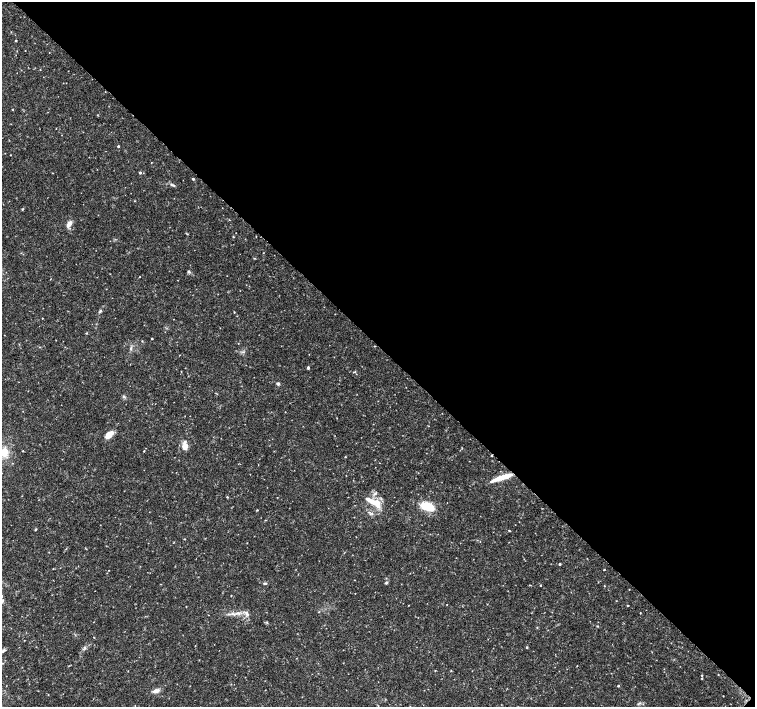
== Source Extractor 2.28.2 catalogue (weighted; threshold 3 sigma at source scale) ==
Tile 8 of 4 x 4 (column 4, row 2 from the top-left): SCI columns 4519-6024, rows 2977-4385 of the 6033 x 6019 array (HDU 1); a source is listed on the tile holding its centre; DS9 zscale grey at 2 x 2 block average (1 PNG px = mean of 2 x 2 image px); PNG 757 x 709 px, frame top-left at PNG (2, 2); no overlay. Shown black and unused: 49% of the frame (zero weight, under 3 of 4 exposures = <1% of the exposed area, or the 3 px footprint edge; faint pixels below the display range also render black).
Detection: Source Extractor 2.28.2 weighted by HDU 2 'WHT'; one run over the whole footprint, this tile lists its part. Background 0.0374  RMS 0.0037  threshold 0.0167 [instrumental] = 3 sigma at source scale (4.5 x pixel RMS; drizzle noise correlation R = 1.50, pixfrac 1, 0.0396/0.0396 arcsec/px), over >= 5 px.
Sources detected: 73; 1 cosmic-ray / hot-pixel residue — not listed; the other 72 listed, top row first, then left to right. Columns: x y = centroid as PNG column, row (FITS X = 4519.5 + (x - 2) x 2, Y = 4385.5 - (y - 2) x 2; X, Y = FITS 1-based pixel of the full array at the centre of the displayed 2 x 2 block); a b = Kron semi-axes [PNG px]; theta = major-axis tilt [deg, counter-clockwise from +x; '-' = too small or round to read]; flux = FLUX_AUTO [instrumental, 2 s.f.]
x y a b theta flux
16 40 2 2 - 0.89
40 70 2 2 - 0.41
12 109 2 2 - 0.64
118 146 2 2 - 1.4
10 155 2 2 - 0.41
140 173 3 3 - 1.3
193 179 2 2 - 1.5
172 185 8 3 -27 1.8
134 201 3 2 - 0.37
222 208 2 2 - 0.23
22 209 3 3 - 0.66
229 220 2 2 - 0.31
69 224 7 4 56 5.2
263 253 2 2 - 0.33
188 272 4 3 - 1.2
140 276 2 2 - 0.32
100 311 4 3 - 1.1
42 318 2 2 - 0.39
173 319 2 2 - 0.25
86 333 3 2 - 0.53
152 338 2 2 - 0.74
374 346 2 2 - 0.46
131 348 5 3 - 1.5
308 368 2 2 - 2.9
355 372 3 3 - 0.8
278 384 4 3 - 1.7
124 396 4 3 - 0.97
108 435 10 6 40 8.4
185 445 10 6 -88 6.1
23 451 2 2 - 0.46
144 451 2 2 - 0.58
4 452 9 9 - 13
345 457 2 2 - 0.48
502 477 24 4 18 14
227 497 3 2 - 0.6
371 501 23 6 -28 12
427 506 10 5 -17 32
257 510 3 2 - 0.53
372 513 3 3 - 1.1
265 520 3 2 - 0.44
35 530 3 3 - 0.62
509 530 3 2 - 0.52
184 539 2 2 - 0.45
85 548 4 2 - 0.51
560 564 2 2 - 1.2
53 569 2 2 - 0.38
109 570 2 2 - 0.32
604 570 2 2 - 0.52
265 583 5 3 - 1.2
386 583 4 3 - 1
529 585 2 2 - 0.35
540 585 2 2 - 0.62
604 586 3 2 - 0.43
355 593 2 2 - 0.29
231 595 3 2 - 0.38
447 604 2 2 - 0.28
628 605 2 2 - 0.68
238 613 4 2 - 0.96
640 613 2 2 - 0.38
233 614 7 2 -18 1.8
247 614 5 4 - 2.2
597 626 2 2 - 0.65
94 637 2 2 - 0.4
527 647 4 2 - 0.69
85 648 4 2 - 0.9
3 651 6 3 58 1.7
435 671 2 2 - 0.38
451 671 3 2 - 0.5
702 675 2 2 - 0.69
702 678 2 2 - 0.54
618 686 2 2 - 1
156 691 9 4 19 3.7
Overlapping masked pixels (flux is a lower limit): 1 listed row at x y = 502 477
Isophote crosses this tile's border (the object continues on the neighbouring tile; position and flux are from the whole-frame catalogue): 1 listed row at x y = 4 452
Diffuse or blended objects may show on this block-average render without a row.